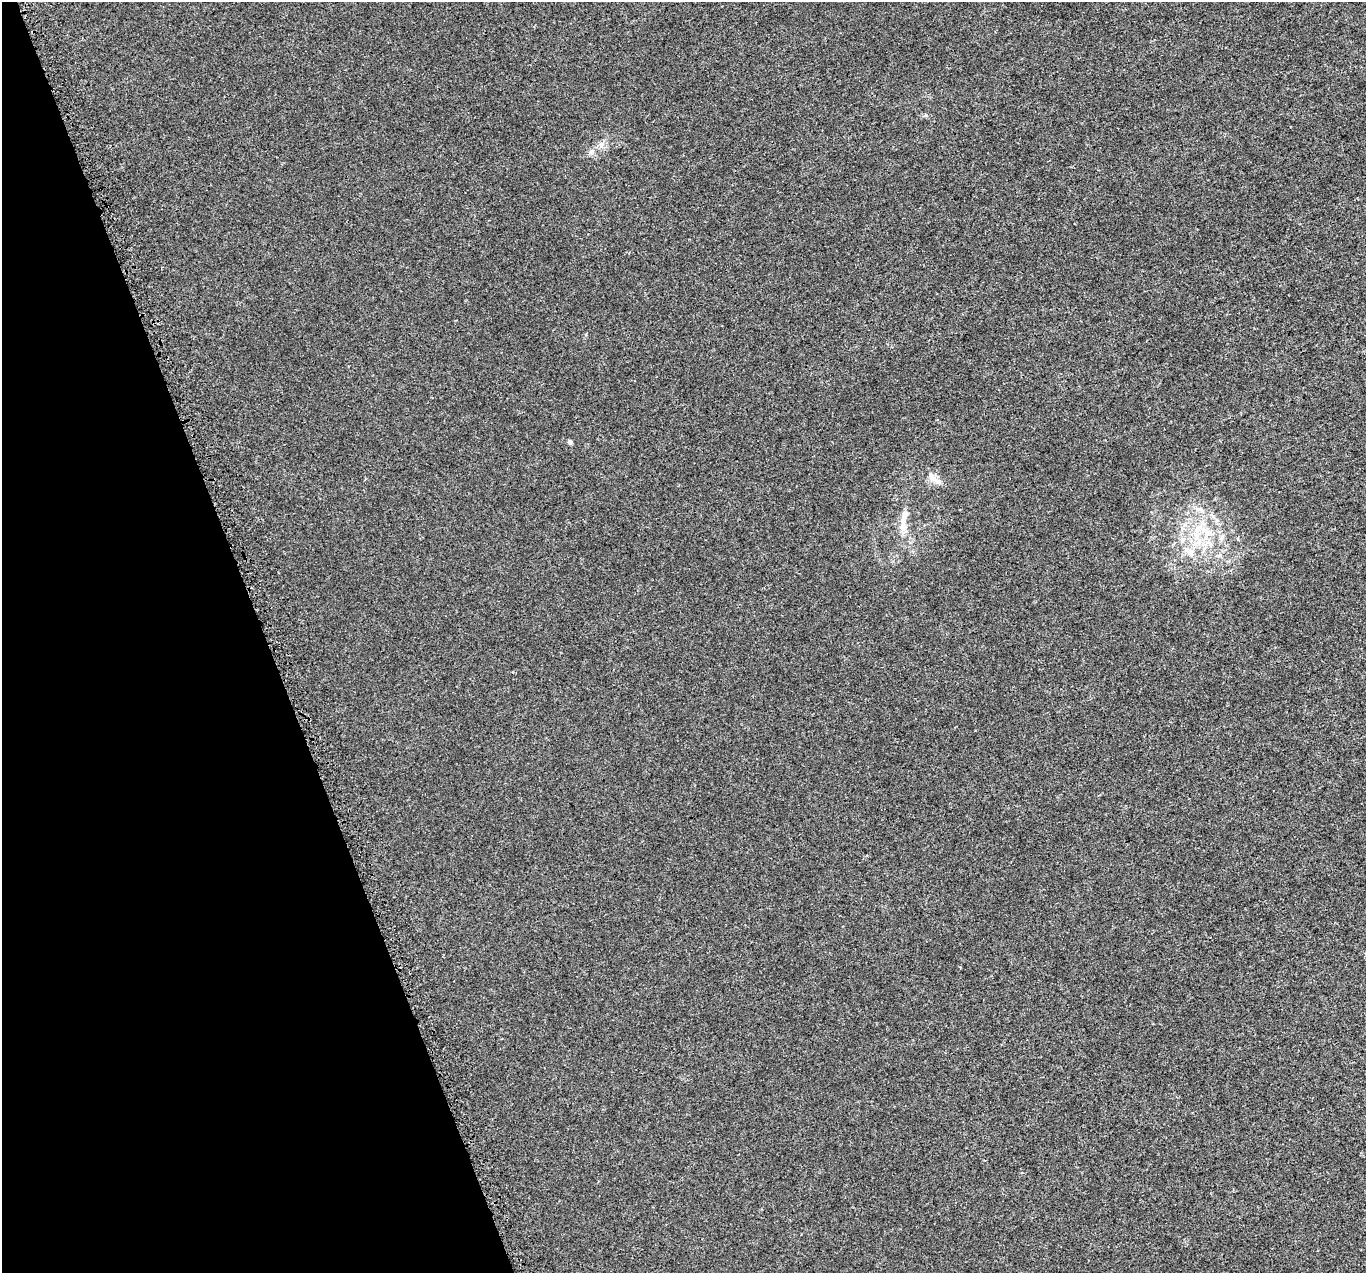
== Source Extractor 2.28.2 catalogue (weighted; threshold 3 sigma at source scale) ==
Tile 5 of 4 x 4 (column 1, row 2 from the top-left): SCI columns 26-1389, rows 2649-3919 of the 5529 x 5347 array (HDU 1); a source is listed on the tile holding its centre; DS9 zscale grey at full resolution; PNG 1368 x 1275 px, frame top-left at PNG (2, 2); no overlay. Shown black and unused: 19% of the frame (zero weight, under 3 of 5 exposures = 3% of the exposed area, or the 3 px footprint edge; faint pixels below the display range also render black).
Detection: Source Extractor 2.28.2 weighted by HDU 2 'WHT'; one run over the whole footprint, this tile lists its part. Background 1.91e-04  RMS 0.0015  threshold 0.00656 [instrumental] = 3 sigma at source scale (4.5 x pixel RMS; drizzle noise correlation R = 1.50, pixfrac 1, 0.0396/0.0396 arcsec/px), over >= 5 px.
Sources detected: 7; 1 inside a brighter listed object's ellipse — not listed separately; the other 6 listed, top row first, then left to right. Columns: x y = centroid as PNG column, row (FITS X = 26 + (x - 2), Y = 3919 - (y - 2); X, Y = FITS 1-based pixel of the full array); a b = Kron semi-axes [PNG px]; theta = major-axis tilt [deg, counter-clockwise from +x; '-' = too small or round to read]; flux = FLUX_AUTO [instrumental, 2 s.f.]
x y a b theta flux
570 442 6 5 - 0.24
932 478 9 8 - 0.69
939 482 7 6 - 0.4
904 516 23 7 74 1.1
1198 529 14 7 59 1.3
1189 551 16 9 -39 1.3